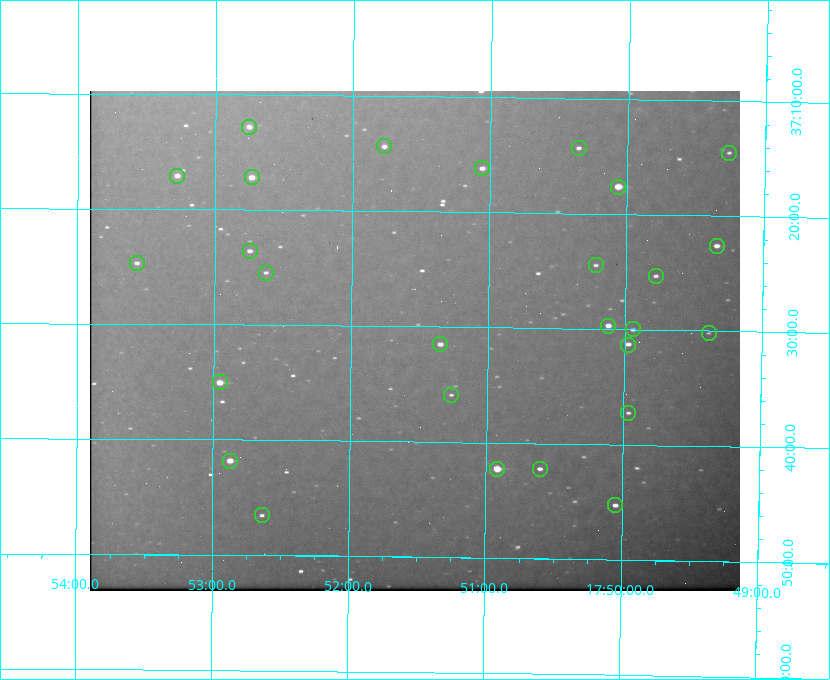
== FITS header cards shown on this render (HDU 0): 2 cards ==
NAXIS1  =                  650 / Width of table row in bytes
NAXIS2  =                  500 / Number of rows in table

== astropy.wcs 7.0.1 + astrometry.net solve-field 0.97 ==
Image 650 x 500 px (HDU 0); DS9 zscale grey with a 90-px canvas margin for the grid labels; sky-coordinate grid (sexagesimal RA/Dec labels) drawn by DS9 from the SOLVED WCS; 27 Tycho-2 reference stars matched to detected sources circled (green)
Header WCS: none
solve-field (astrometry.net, Tycho-2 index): SOLVED blind (the file carries no WCS)
Solved WCS: RA---TAN-SIP/DEC--TAN-SIP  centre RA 17:51:32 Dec +37:31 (267.88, +37.52 deg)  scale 5.21 arcsec/px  FOV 56.5' x 43.4'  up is +179 deg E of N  parity flipped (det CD > 0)
(file carries no celestial WCS; the grid is the blind solution)
Tycho-2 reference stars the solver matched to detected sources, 27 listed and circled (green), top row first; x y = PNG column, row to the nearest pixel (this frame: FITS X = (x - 90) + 1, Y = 500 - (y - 91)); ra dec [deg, ICRS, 3 dp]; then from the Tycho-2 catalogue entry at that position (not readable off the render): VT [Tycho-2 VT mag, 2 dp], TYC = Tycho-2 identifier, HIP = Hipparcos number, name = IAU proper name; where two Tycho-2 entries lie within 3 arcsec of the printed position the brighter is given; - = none
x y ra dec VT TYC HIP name
249 127 268.189 +37.213 9.71 2620-542-1 - -
384 146 267.943 +37.240 10.39 2620-505-1 - -
579 148 267.589 +37.238 11.09 2619-212-1 - -
729 153 267.316 +37.242 12.03 2619-611-1 - -
482 168 267.764 +37.270 10.17 2620-784-1 - -
177 176 268.319 +37.285 9.88 2620-536-1 - -
252 177 268.183 +37.286 8.98 2620-786-1 87506 -
618 187 267.517 +37.293 8.96 2619-379-1 - -
717 246 267.335 +37.377 10.60 2619-634-1 - -
250 251 268.186 +37.393 10.44 2620-175-1 - -
137 263 268.392 +37.412 10.60 2620-800-1 - -
596 265 267.555 +37.408 11.50 2619-358-1 - -
266 273 268.156 +37.424 11.25 2620-712-1 - -
656 276 267.445 +37.422 11.17 2619-451-1 - -
608 326 267.531 +37.495 10.07 2619-274-1 - -
633 329 267.485 +37.500 11.33 2619-40-1 - -
709 333 267.347 +37.503 12.15 3088-638-1 - -
440 344 267.836 +37.525 9.96 3089-889-1 - -
628 345 267.494 +37.522 10.35 3088-270-1 - -
220 382 268.239 +37.584 8.64 3089-755-1 - -
451 395 267.815 +37.598 11.54 3089-1081-1 - -
628 413 267.491 +37.621 11.40 3088-1284-1 - -
230 461 268.219 +37.697 8.93 3089-671-1 - -
497 469 267.730 +37.705 8.13 3089-1203-1 87349 -
540 469 267.652 +37.703 11.04 3089-693-1 - -
615 505 267.512 +37.755 10.10 3089-2332-1 - -
262 515 268.159 +37.775 11.22 3089-2245-1 - -